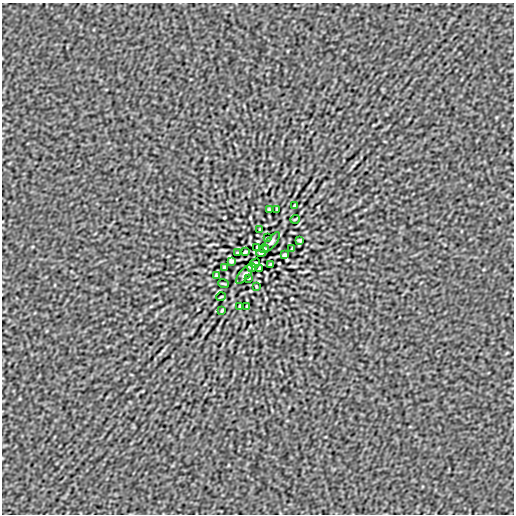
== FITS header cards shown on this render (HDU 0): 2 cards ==
NAXIS1  =                  512
NAXIS2  =                  512

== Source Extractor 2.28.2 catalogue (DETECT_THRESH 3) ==
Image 512 x 512 px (HDU 0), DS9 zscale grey, 1 PNG px = 1 image px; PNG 516 x 516 px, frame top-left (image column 1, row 512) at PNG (2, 3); each listed source drawn as its Kron ellipse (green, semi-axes under 4 px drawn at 4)
Background -1.69e-08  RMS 8.6e-07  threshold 2.59e-06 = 3 sigma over >= 5 px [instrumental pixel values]
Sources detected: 30; all 30 listed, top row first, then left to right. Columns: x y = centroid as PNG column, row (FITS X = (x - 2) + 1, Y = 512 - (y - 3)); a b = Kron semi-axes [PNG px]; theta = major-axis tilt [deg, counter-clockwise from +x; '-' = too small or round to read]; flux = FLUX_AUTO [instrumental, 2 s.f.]
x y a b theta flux
294 206 4 2 - 5.6e-05
269 210 3 2 - 6.0e-05
277 210 4 2 - 5.6e-05
295 219 4 3 - 4.5e-05
260 230 3 2 - 4.3e-05
267 238 3 2 - 3.7e-05
300 240 4 3 - 6.8e-05
271 242 12 5 51 1.4e-04
257 247 4 3 - 6.8e-05
264 249 4 3 - 6.7e-05
292 249 3 2 - 6.1e-05
245 252 3 3 - 6.8e-05
237 253 3 2 - 3.9e-05
261 253 5 3 - 7.6e-05
285 255 4 3 - 9.1e-05
231 261 4 3 - 9.4e-05
255 263 5 3 - 6.9e-05
271 264 3 3 - 6.8e-05
224 267 3 2 - 6.1e-05
252 267 4 2 - 5.7e-05
259 269 4 3 - 6.8e-05
245 274 12 5 51 1.4e-04
216 276 4 3 - 6.8e-05
249 278 3 2 - 3.6e-05
223 284 5 2 - 4.7e-05
256 286 3 2 - 4.3e-05
221 297 4 3 - 4.4e-05
239 306 4 2 - 5.6e-05
247 306 3 2 - 5.9e-05
222 310 4 2 - 5.6e-05